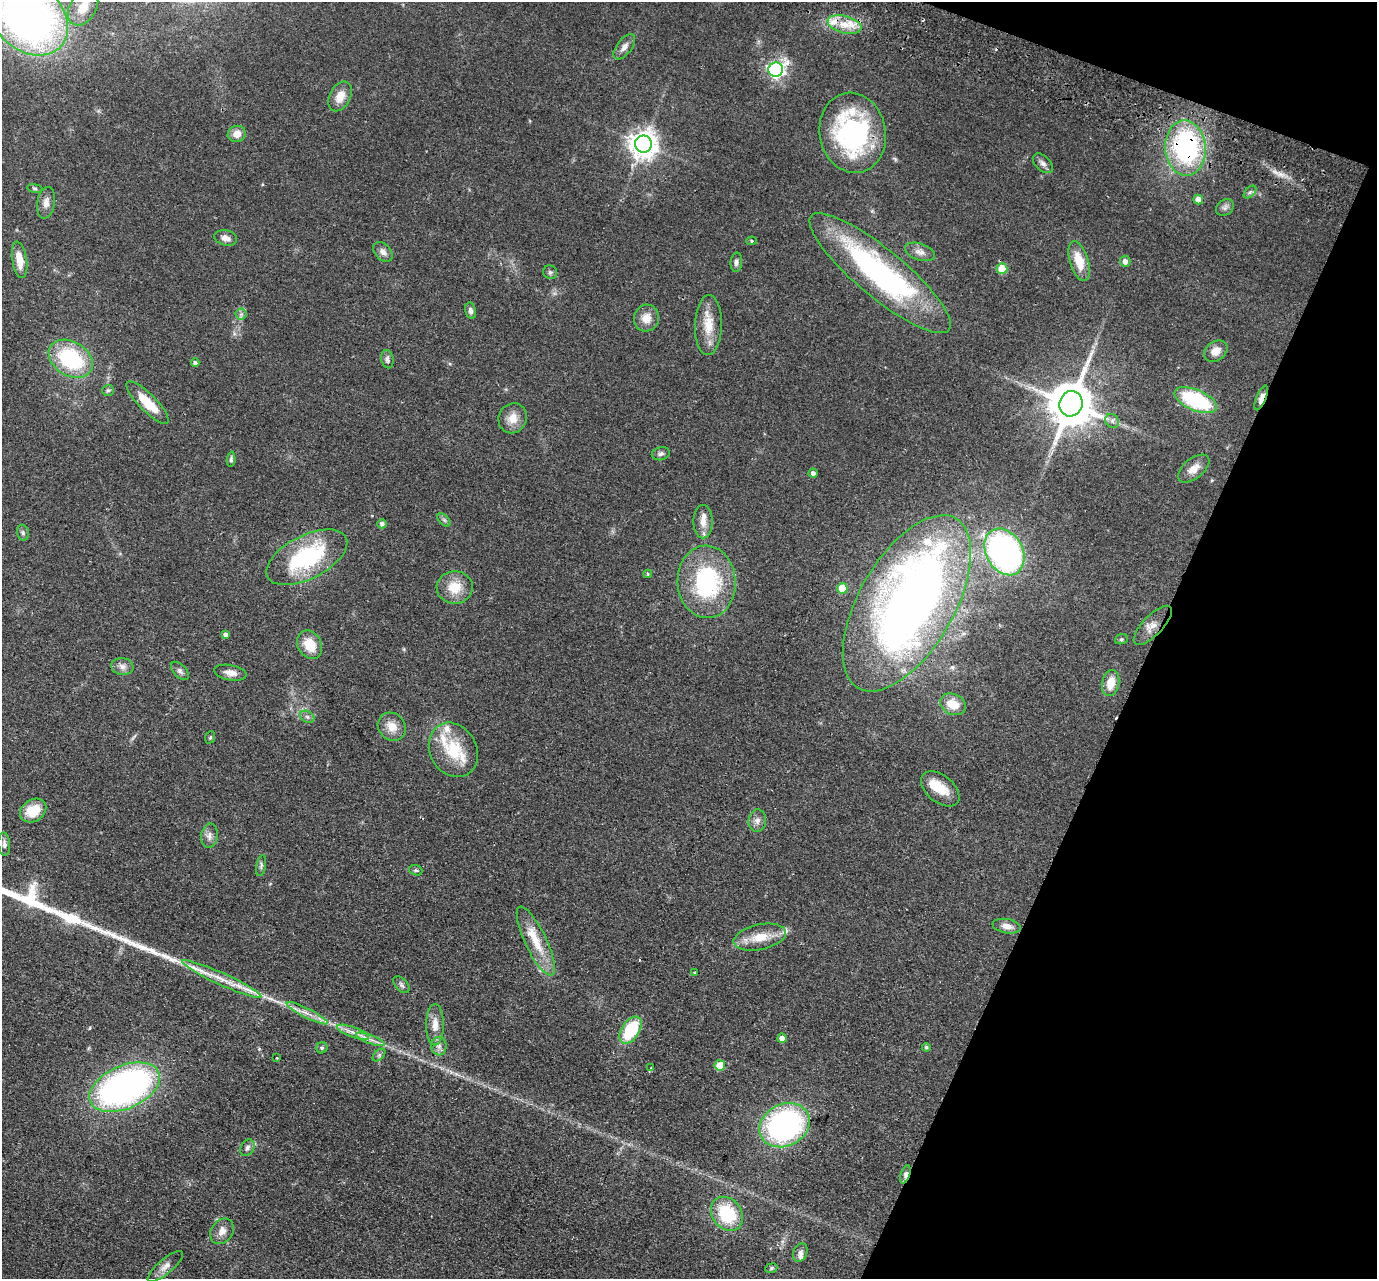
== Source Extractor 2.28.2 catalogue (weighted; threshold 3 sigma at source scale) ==
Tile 8 of 4 x 4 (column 4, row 2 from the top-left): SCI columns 4149-5523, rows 2877-4153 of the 5549 x 5621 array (HDU 1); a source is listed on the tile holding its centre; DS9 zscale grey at full resolution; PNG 1379 x 1281 px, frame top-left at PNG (2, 2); each listed source drawn as its Kron ellipse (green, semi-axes under 4 px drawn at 4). Shown black and unused: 19% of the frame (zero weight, under 2 of 3 exposures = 3% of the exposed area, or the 3 px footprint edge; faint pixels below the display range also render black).
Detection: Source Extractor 2.28.2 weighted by HDU 2 'WHT'; one run over the whole footprint, this tile lists its part. Background 0.0798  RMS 0.008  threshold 0.0358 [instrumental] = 3 sigma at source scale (4.5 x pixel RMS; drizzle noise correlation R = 1.50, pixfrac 1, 0.05/0.05 arcsec/px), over >= 5 px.
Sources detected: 116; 2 inside a brighter object's white glare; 2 cosmic-ray / hot-pixel residue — neither listed nor drawn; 7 inside a brighter listed object's ellipse — not listed separately; the other 105 listed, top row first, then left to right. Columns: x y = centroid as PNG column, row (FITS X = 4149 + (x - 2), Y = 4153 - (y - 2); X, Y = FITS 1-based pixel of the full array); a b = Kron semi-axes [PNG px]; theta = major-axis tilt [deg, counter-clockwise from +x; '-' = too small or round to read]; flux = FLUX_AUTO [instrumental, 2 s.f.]
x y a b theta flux
83 7 20 13 58 15
28 17 44 33 -42 470
844 24 17 8 -14 12
624 47 15 7 52 4.3
776 70 7 7 - 240
340 96 16 10 62 8.9
853 133 40 33 -79 130
237 134 9 8 - 7
643 144 8 8 - 880
1185 148 27 20 -86 120
1043 163 12 7 -44 3.2
35 188 8 4 -9 1.3
1250 192 7 4 45 1.6
1198 200 5 5 - 5.1
46 203 16 9 80 4.9
1225 208 9 7 38 2.6
226 238 11 7 -13 4.7
752 241 5 4 - 1.2
383 252 11 8 -48 3.8
920 252 16 8 -19 4.9
20 260 18 7 -81 11
1079 261 20 9 -73 16
1125 261 5 5 - 3.4
736 262 10 5 85 2.6
1002 269 5 5 - 20
550 272 7 6 - 1.8
880 273 89 24 -40 170
471 311 8 5 -77 2.4
241 314 5 5 - 1.9
646 318 13 12 - 8.7
708 325 30 13 89 17
1216 351 12 9 35 7.2
71 359 24 17 -31 63
387 359 9 6 -80 2.4
195 363 4 4 - 1.8
108 390 6 5 - 1.4
1261 398 13 5 68 6.3
1196 400 22 10 -24 66
148 403 29 8 -46 20
1071 404 13 11 71 3300
513 418 15 14 - 9.6
1112 421 7 6 - 2.6
661 454 9 6 14 2.3
231 459 8 4 86 1.5
1194 469 18 10 38 8.1
813 473 4 4 - 2.6
444 520 8 4 -45 1.7
703 522 16 9 90 7.9
382 524 5 4 - 2.4
23 533 8 6 -76 1.7
1004 552 25 18 -61 240
307 557 44 21 27 76
648 574 4 4 - 0.97
707 582 36 29 -87 86
455 587 18 16 1 16
842 588 5 5 - 15
907 603 98 47 60 730
1153 625 25 10 46 7.6
226 635 4 4 - 2.7
1121 639 6 5 - 1.2
310 645 15 11 -59 17
122 666 11 8 -7 4.2
180 671 11 6 -46 2.6
230 673 16 7 -11 5.7
1111 683 13 8 78 11
953 704 13 10 -27 13
307 717 7 5 -30 1.9
392 727 15 13 -46 9.4
210 737 6 5 - 1
453 750 28 23 -60 33
940 789 22 13 -39 16
33 810 14 11 34 17
757 820 11 8 85 3.9
209 836 12 8 82 4.2
4 844 12 6 -86 2.7
261 866 10 4 80 1.7
416 870 7 5 -20 1.3
1007 926 14 7 -9 5.8
760 937 26 12 12 16
536 941 38 10 -64 20
695 972 3 3 - 3.6
222 979 44 6 -25 14
401 985 10 6 -46 2.1
307 1013 23 4 -27 6.5
435 1025 20 9 90 8.3
630 1030 15 9 56 38
353 1032 17 5 -20 5
782 1038 5 4 - 3.9
371 1039 15 4 -21 4.1
439 1046 9 7 90 3.3
926 1047 4 4 - 1.2
322 1048 5 5 - 1.5
379 1055 7 4 46 1.6
277 1058 3 2 - 0.62
720 1065 5 5 - 16
651 1068 4 3 - 1.9
125 1087 37 21 23 300
785 1125 26 21 27 170
247 1148 9 6 58 2.8
905 1174 9 4 71 3.9
727 1214 18 14 -53 39
222 1231 14 10 54 6.3
800 1253 9 7 70 3.1
165 1266 22 7 40 5.8
771 1268 6 4 23 1.2
Overlapping masked pixels (flux is a lower limit): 3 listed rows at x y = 1185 148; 1261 398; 905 1174
Isophote crosses this tile's border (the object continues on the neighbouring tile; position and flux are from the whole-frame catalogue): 2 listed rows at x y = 83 7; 28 17
Unlisted compact peaks at least as high as the median listed source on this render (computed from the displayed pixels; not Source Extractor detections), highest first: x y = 167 957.